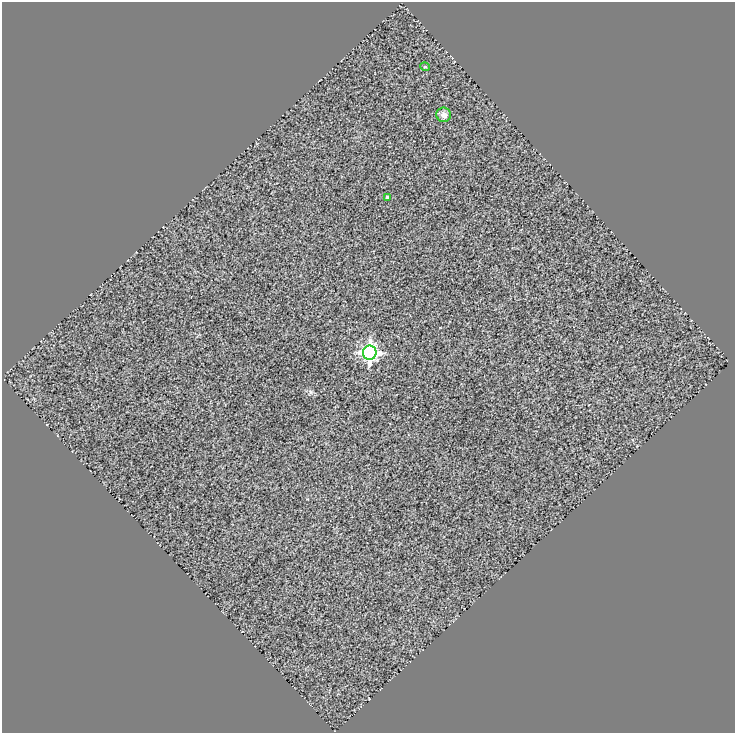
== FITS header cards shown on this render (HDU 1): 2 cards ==
NAXIS1  =                  733
NAXIS2  =                  731

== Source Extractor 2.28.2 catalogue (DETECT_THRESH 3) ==
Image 733 x 731 px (HDU 1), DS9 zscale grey, 1 PNG px = 1 image px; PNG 737 x 735 px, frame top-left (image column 1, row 731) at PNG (2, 2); each listed source drawn as its Kron ellipse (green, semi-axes under 4 px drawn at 4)
Background 0.833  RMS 1.3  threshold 3.81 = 3 sigma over >= 5 px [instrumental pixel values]
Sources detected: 4; all 4 listed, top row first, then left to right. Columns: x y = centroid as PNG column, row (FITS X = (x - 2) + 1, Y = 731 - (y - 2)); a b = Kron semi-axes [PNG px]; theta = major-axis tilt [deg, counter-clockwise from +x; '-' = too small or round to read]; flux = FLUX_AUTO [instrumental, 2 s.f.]
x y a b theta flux
425 67 5 3 - 73
444 115 7 7 - 470
387 197 3 3 - 120
370 353 7 7 - 29000